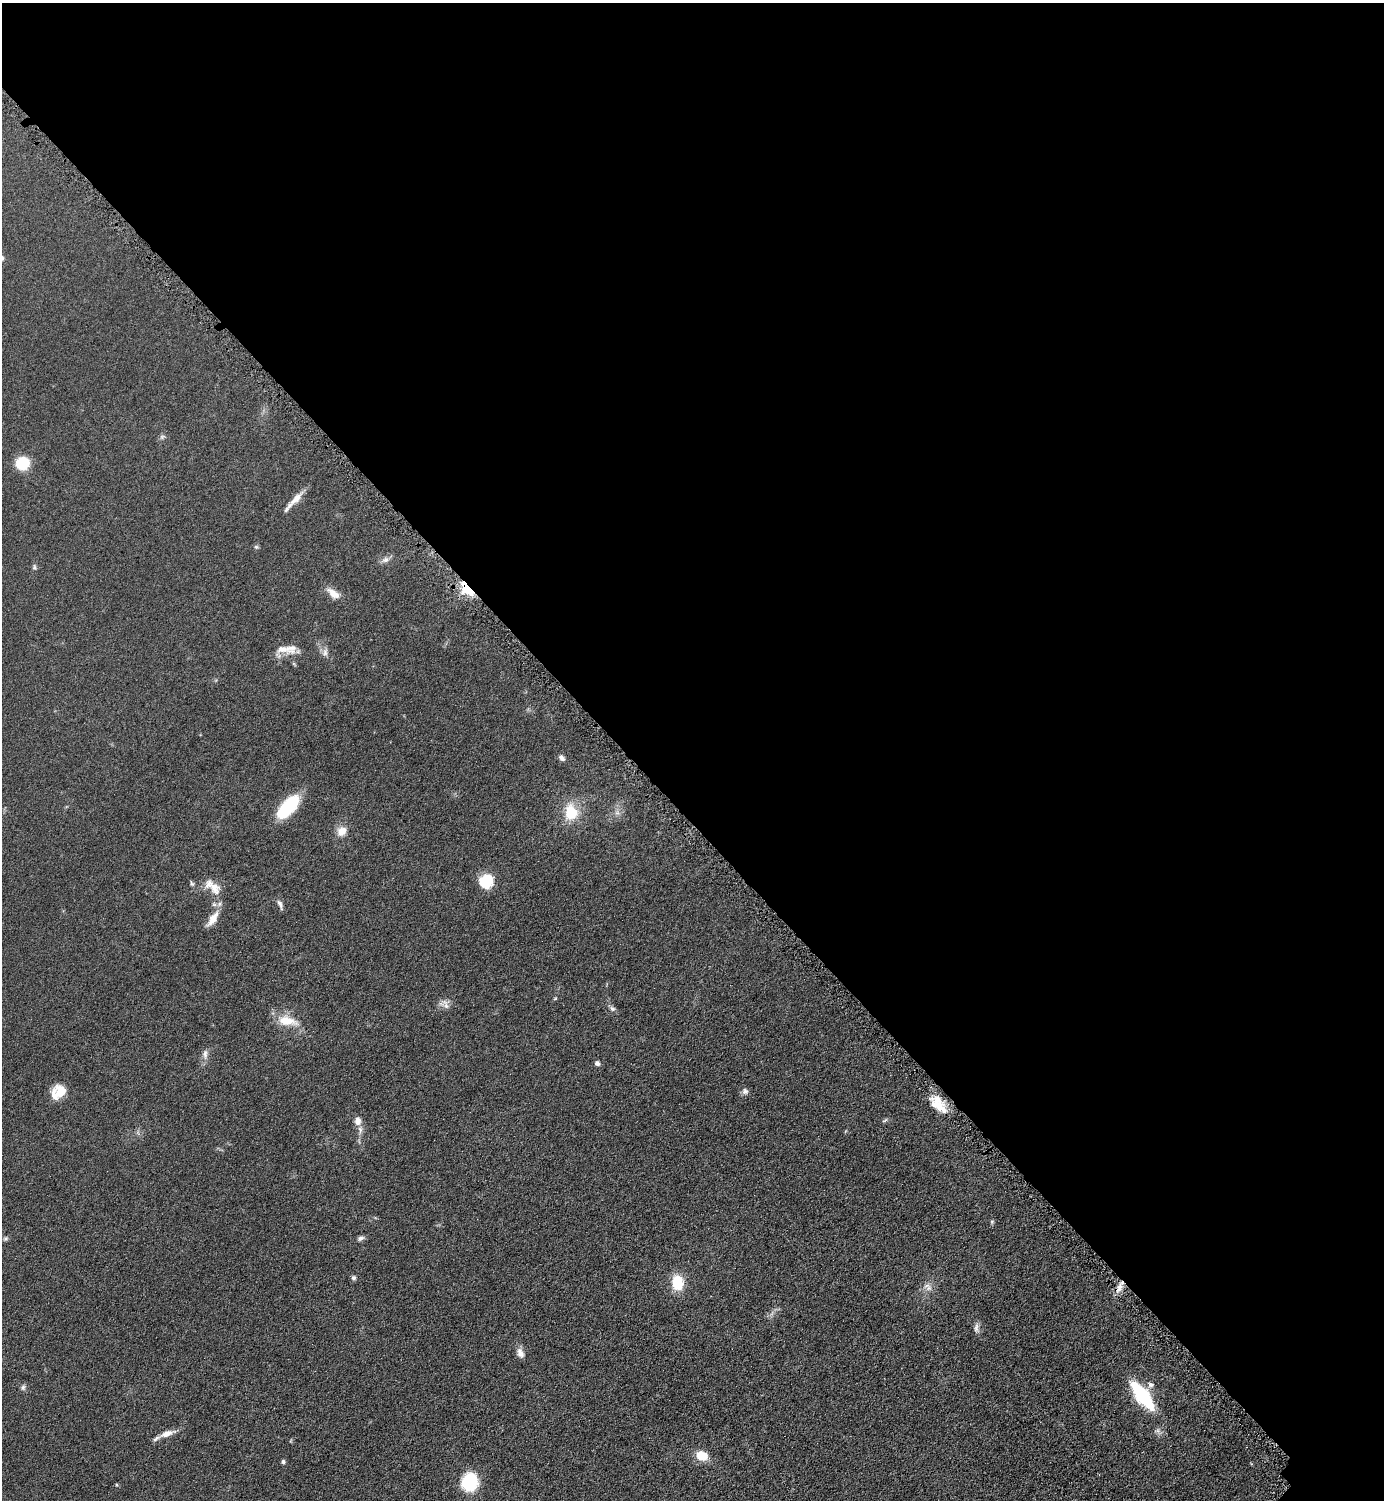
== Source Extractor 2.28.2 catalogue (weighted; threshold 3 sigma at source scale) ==
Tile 3 of 4 x 4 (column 3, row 1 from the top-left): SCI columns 3081-4462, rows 4508-6005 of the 6018 x 6018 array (HDU 1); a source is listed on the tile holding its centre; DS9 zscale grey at full resolution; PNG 1386 x 1502 px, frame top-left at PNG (2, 3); no overlay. Shown black and unused: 55% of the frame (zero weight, under 4 of 8 exposures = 1% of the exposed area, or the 3 px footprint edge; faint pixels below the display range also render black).
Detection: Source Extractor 2.28.2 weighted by HDU 2 'WHT'; one run over the whole footprint, this tile lists its part. Background 0.0766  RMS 0.0057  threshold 0.0234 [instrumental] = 3 sigma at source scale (4.09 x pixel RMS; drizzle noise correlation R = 1.36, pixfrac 0.8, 0.05/0.05 arcsec/px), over >= 5 px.
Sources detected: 50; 3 inside a brighter listed object's ellipse — not listed separately; the other 47 listed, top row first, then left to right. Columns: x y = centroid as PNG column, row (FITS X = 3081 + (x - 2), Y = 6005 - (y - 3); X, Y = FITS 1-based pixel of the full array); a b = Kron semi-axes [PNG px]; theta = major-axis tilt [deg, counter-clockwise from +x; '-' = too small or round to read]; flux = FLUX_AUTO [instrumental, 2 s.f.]
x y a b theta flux
162 437 6 6 - 1.1
22 463 14 13 - 14
295 499 27 6 46 5.7
256 547 6 5 - 0.85
385 560 9 7 22 2.2
34 567 7 5 84 0.94
467 588 13 7 -50 32
333 593 19 9 -48 4.5
282 649 25 11 -17 5.6
325 653 9 6 -77 2
562 758 8 5 -40 1.7
288 807 26 12 47 30
571 812 13 10 -86 18
342 831 13 10 40 5.6
486 881 15 13 46 15
192 884 7 5 -53 0.91
213 887 25 12 -39 7.4
280 904 13 5 -68 1.9
213 919 23 9 56 6.3
555 999 6 3 20 0.52
446 1005 15 6 -72 2.3
612 1009 8 6 -37 1.4
287 1021 26 11 -11 11
205 1054 15 7 -90 2.6
597 1063 7 6 - 1.4
745 1091 8 8 - 1.8
58 1092 17 13 40 10
937 1103 22 14 -63 11
885 1120 8 4 35 0.82
358 1121 12 9 -89 3.7
992 1221 5 5 - 0.75
360 1238 9 6 22 1.5
6 1239 7 6 - 0.96
353 1278 5 5 - 1.6
678 1282 16 12 -84 14
1120 1287 11 7 65 3.5
928 1288 8 6 22 2.2
976 1328 12 6 82 2
520 1353 13 8 -69 3.2
1150 1385 7 6 - 1.8
23 1387 8 5 74 1.2
1142 1395 24 9 -52 52
167 1434 16 7 20 4.4
702 1456 12 9 -17 9.5
283 1462 5 4 - 1.2
470 1482 18 15 75 24
117 1485 5 3 - 0.46
Overlapping masked pixels (flux is a lower limit): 1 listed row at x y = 467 588